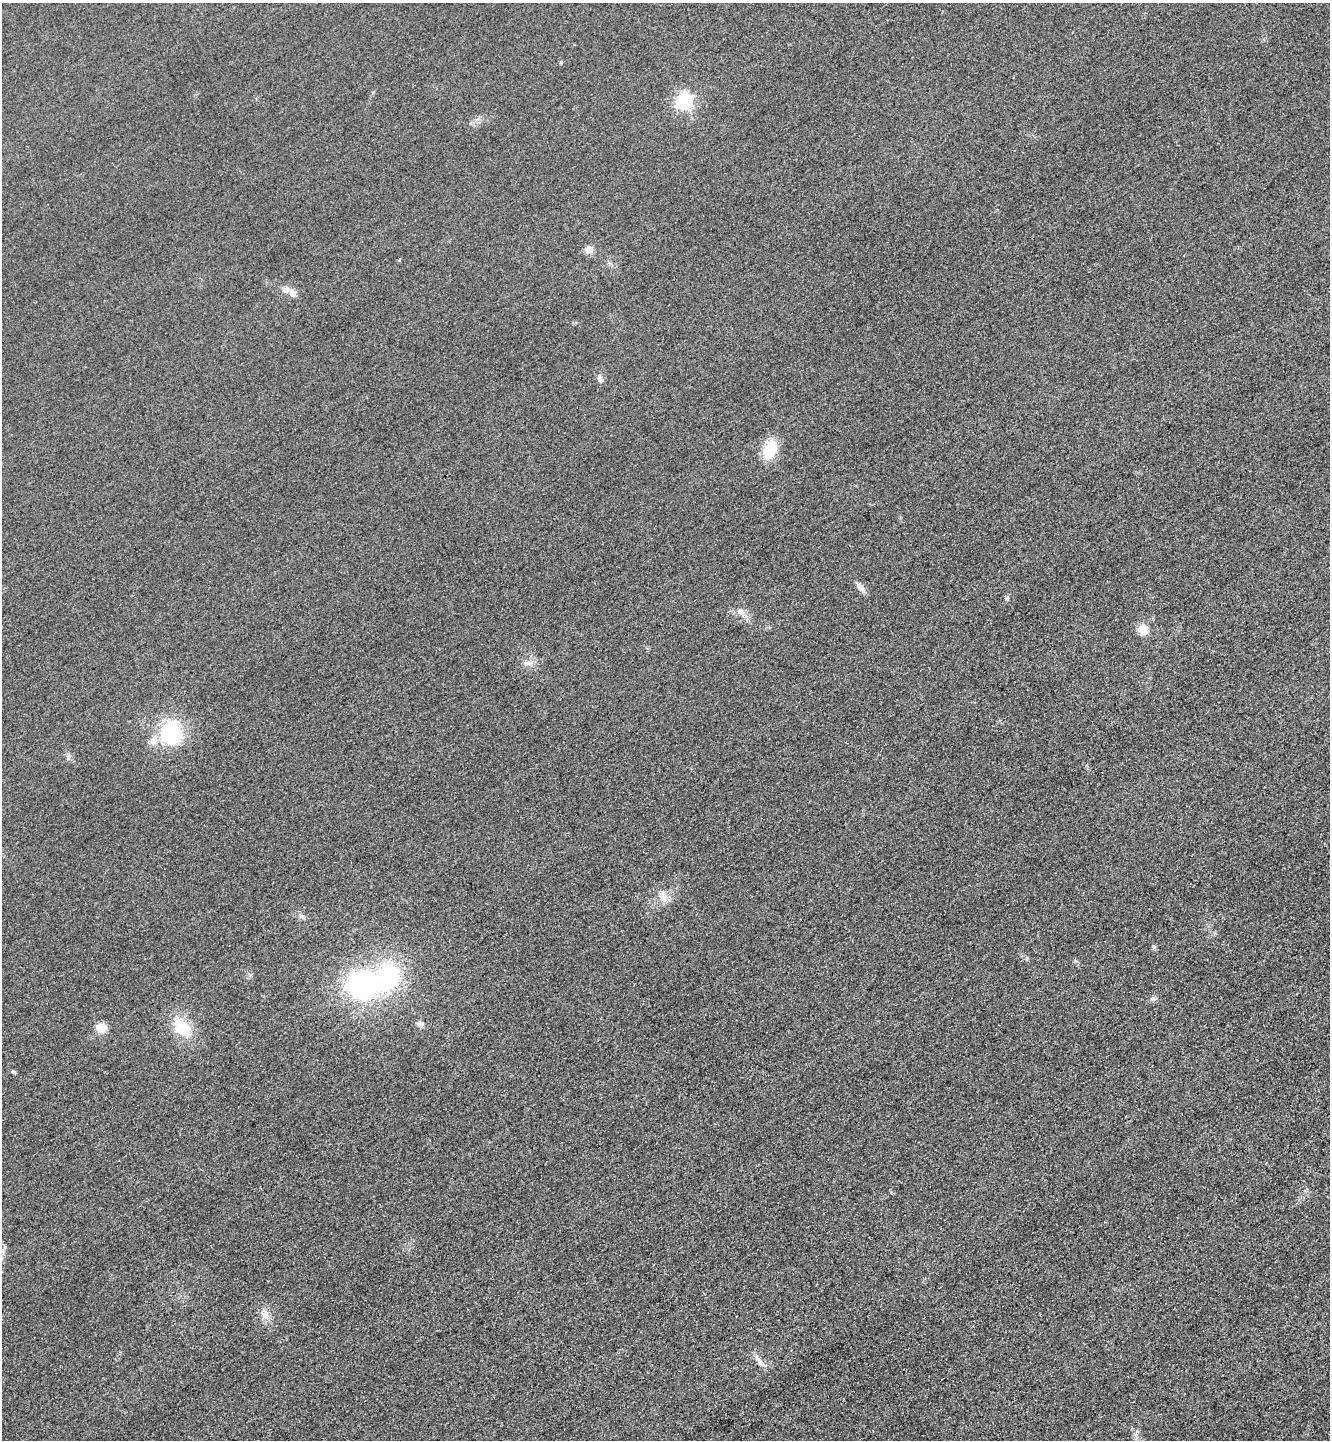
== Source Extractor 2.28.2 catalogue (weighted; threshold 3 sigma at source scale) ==
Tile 6 of 4 x 4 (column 2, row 2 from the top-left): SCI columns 1507-2834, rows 2909-4346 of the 5808 x 5817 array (HDU 1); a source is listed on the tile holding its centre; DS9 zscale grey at full resolution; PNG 1332 x 1442 px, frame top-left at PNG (2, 3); no overlay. Shown black and unused: <1% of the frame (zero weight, under 3 of 4 exposures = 3% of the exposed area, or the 3 px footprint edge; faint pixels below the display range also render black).
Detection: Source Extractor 2.28.2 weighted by HDU 2 'WHT'; one run over the whole footprint, this tile lists its part. Background 0.0837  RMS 0.017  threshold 0.0763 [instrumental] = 3 sigma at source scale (4.5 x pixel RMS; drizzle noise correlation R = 1.50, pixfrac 1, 0.05/0.05 arcsec/px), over >= 5 px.
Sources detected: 25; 3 inside a brighter listed object's ellipse — not listed separately; the other 22 listed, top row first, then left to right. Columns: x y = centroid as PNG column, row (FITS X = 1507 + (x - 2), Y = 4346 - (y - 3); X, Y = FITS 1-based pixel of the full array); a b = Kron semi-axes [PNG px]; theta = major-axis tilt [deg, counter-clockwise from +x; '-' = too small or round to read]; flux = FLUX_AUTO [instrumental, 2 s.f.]
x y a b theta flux
561 62 5 4 - 2.1
684 101 7 7 - 470
589 250 5 5 - 36
292 293 9 9 - 8.6
600 379 11 6 -73 5.8
770 449 20 13 71 52
860 588 14 5 -45 6.9
1007 598 5 5 - 3
741 612 7 4 -72 4.3
1143 629 5 5 - 76
527 663 12 6 -1 8.4
170 733 25 20 85 130
663 897 15 10 88 15
1154 946 6 5 - 3.5
361 984 32 27 -1 240
1153 998 8 6 -26 4.5
420 1024 9 7 -23 6.4
182 1027 21 14 -48 59
101 1028 11 10 - 20
14 1072 6 4 -17 2.8
265 1316 10 8 44 10
761 1363 9 6 -74 7.1
Unlisted compact peaks at least as high as the median listed source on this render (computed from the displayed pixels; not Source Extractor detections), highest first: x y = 68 757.